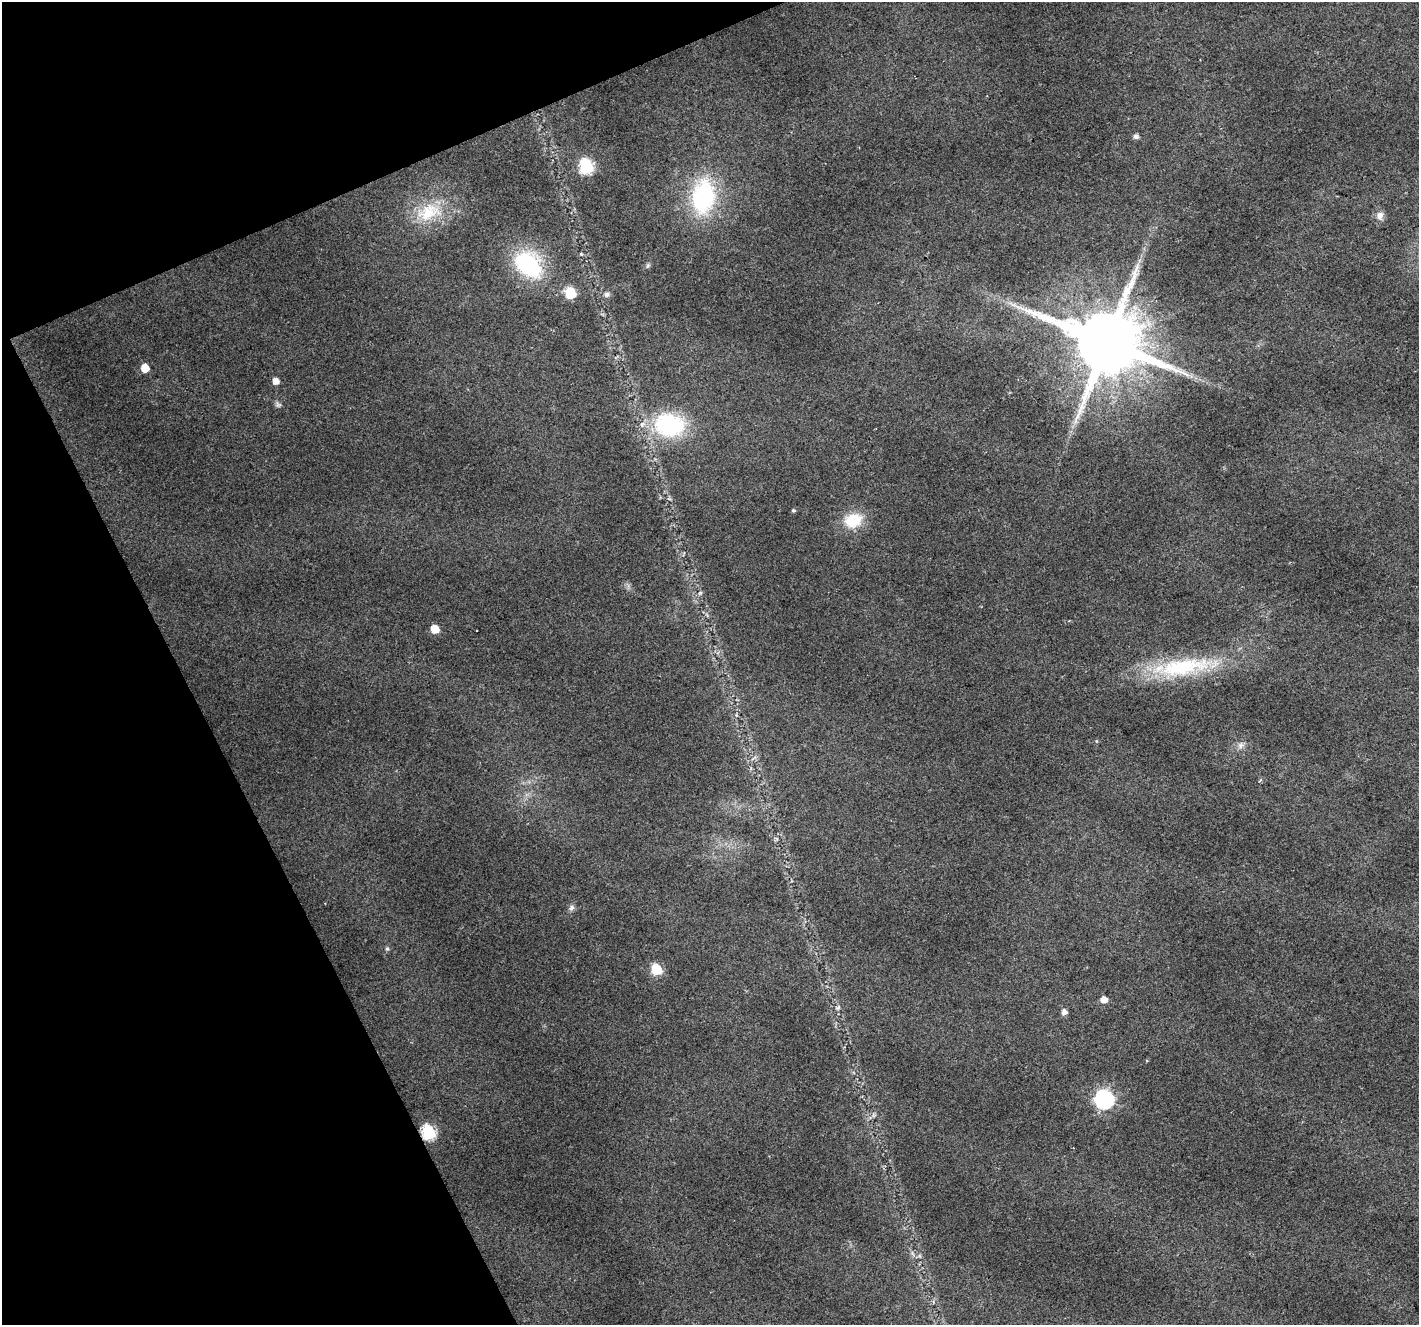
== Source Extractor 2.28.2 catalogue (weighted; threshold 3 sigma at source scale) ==
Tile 5 of 4 x 4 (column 1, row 2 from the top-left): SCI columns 3-1419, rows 2796-4118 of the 5669 x 5532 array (HDU 1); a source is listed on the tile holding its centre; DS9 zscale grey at full resolution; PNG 1421 x 1327 px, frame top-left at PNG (2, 2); no overlay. Shown black and unused: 21% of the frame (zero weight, under 2 of 3 exposures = <1% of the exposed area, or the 3 px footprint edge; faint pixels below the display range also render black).
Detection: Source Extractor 2.28.2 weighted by HDU 2 'WHT'; one run over the whole footprint, this tile lists its part. Background 0.0315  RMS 0.0071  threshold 0.0318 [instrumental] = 3 sigma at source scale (4.5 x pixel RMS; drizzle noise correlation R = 1.50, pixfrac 1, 0.0396/0.0396 arcsec/px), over >= 5 px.
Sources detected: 31; all 31 listed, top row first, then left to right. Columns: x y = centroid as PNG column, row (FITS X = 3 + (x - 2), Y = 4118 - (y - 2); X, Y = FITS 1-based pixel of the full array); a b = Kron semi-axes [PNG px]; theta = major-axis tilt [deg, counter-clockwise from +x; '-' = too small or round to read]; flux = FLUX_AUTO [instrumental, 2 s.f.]
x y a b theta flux
1136 137 6 5 - 2.5
586 166 7 7 - 110
703 196 39 27 83 80
429 212 37 22 18 33
1380 216 11 9 77 4.4
529 264 28 19 -43 83
648 265 7 5 54 1.3
570 293 6 6 - 46
607 294 8 7 - 2.1
1014 305 9 6 -11 3
1107 342 20 17 -4 8900
145 368 6 6 - 11
276 381 5 5 - 5.8
278 404 8 7 - 2
669 425 31 23 -7 79
793 510 4 4 - 1.1
853 520 19 15 22 25
700 593 7 4 45 1.3
435 629 6 5 - 14
1181 667 85 22 8 73
1240 745 10 8 61 3.4
1260 780 6 2 44 0.79
571 908 9 7 48 2.6
387 949 6 5 - 1.3
656 969 6 6 - 51
1104 1000 6 5 - 5.8
838 1008 7 5 20 1.3
1064 1012 6 5 - 3.8
1104 1099 8 7 - 270
429 1132 7 7 - 110
920 1256 6 4 -71 1
Overlapping masked pixels (flux is a lower limit): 1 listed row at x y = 429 1132